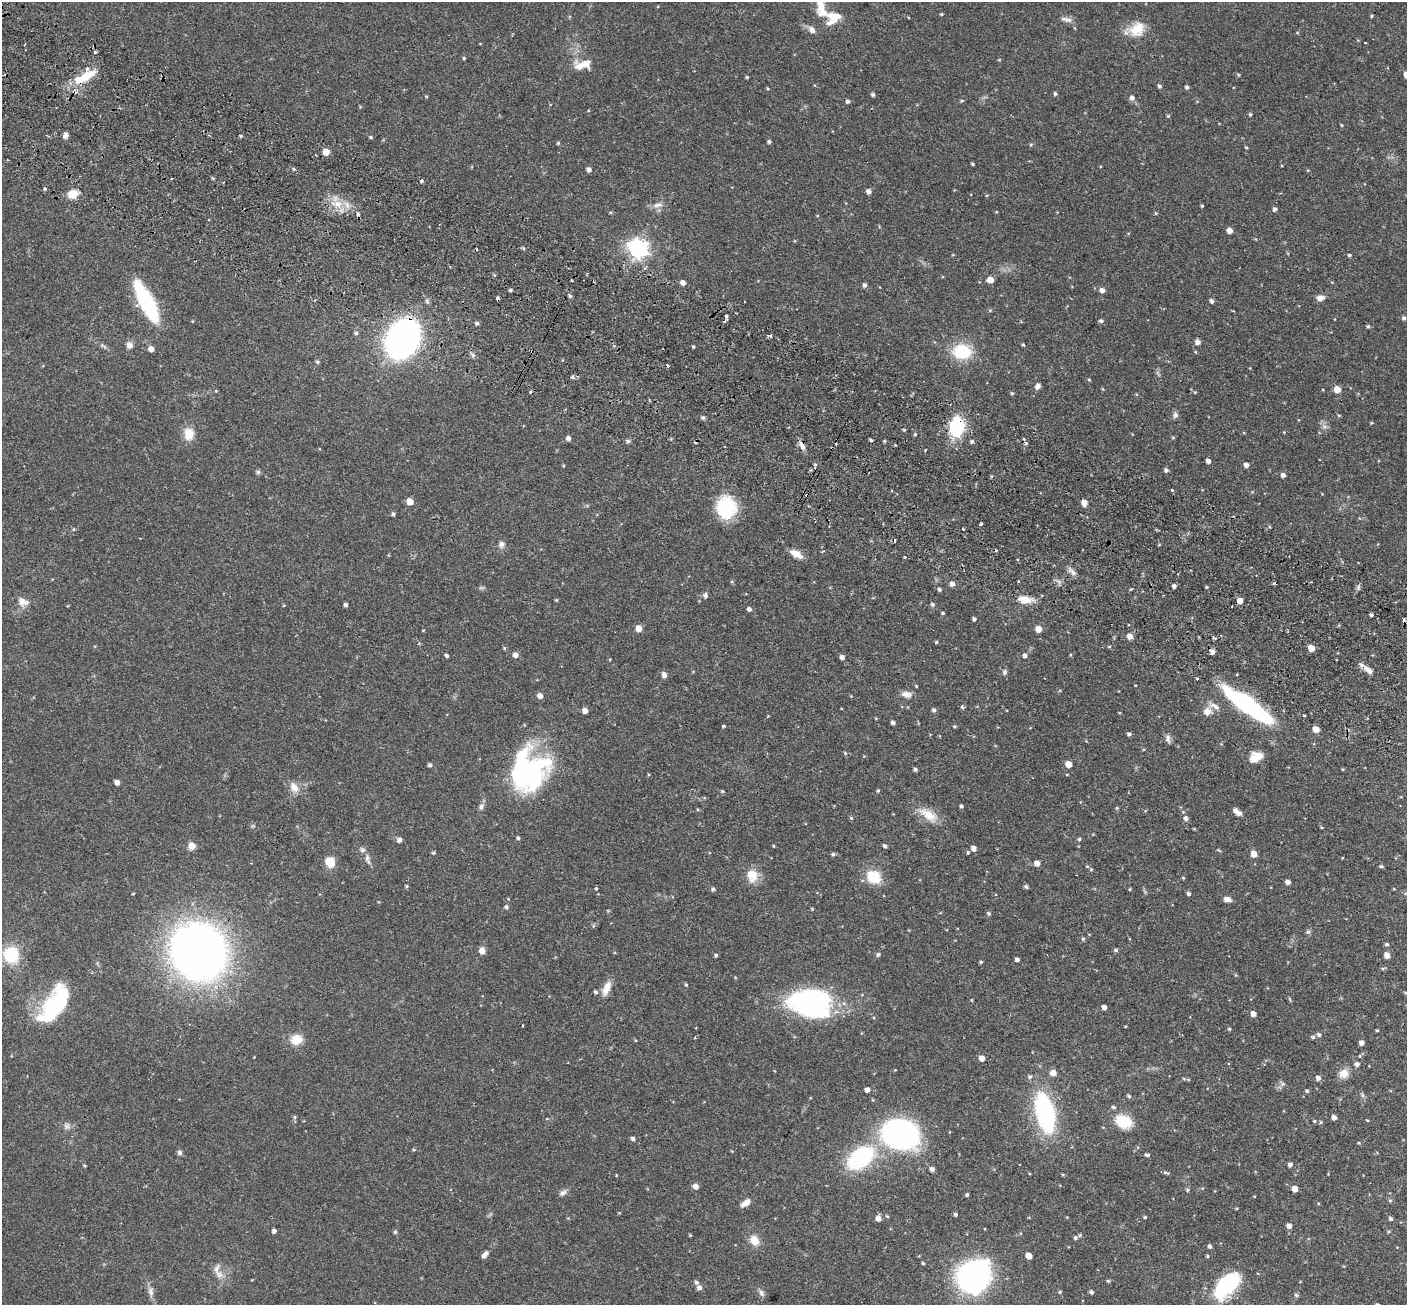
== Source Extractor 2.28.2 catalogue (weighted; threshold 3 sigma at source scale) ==
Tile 11 of 4 x 4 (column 3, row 3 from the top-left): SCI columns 2836-4240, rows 1633-2935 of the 5673 x 5737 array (HDU 1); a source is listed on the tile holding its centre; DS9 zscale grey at full resolution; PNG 1409 x 1307 px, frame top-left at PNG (2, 2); no overlay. Shown black and unused: <1% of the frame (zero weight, under 2 of 3 exposures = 3% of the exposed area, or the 3 px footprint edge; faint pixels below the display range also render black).
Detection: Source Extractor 2.28.2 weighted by HDU 2 'WHT'; one run over the whole footprint, this tile lists its part. Background 0.0783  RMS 0.0051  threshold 0.0229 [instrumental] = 3 sigma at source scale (4.5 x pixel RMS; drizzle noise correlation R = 1.50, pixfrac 1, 0.05/0.05 arcsec/px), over >= 5 px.
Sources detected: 355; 2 inside a brighter object's white glare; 12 cosmic-ray / hot-pixel residue — not listed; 8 inside a brighter listed object's ellipse — not listed separately; the other 333 listed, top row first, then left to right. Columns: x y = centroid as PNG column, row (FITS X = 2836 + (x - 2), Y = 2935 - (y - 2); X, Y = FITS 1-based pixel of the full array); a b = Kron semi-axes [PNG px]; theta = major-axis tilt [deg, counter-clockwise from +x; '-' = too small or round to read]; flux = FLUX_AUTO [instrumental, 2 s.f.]
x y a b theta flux
821 6 11 8 -35 3.5
941 14 4 4 - 0.54
1372 16 3 3 - 0.56
833 18 21 16 35 10
1066 19 17 6 -12 2.5
1137 29 23 18 45 10
812 30 10 7 -43 2.8
1297 33 5 3 - 0.44
1365 43 3 2 - 0.73
95 52 3 3 - 1.1
464 58 4 3 - 0.54
999 60 4 4 - 0.46
585 64 22 11 -4 6.7
1238 75 5 3 - 0.56
1406 75 5 4 - 4.7
84 77 34 10 29 13
747 77 4 3 - 0.68
1159 86 4 4 - 1.1
1187 87 4 4 - 1.3
768 88 4 3 - 0.52
873 94 4 4 - 1.1
1055 94 4 4 - 0.95
426 96 4 3 - 0.57
1132 97 7 6 - 1.6
847 101 5 4 - 1.1
962 101 5 4 - 0.63
1250 114 4 4 - 0.79
1168 116 4 4 - 0.56
1342 125 5 3 - 0.46
66 136 6 5 - 2
241 136 4 4 - 0.7
371 137 4 3 - 0.73
769 141 4 4 - 1
558 143 4 4 - 0.61
1246 147 4 4 - 0.65
326 152 5 5 - 6.6
973 164 3 3 - 0.63
294 169 4 4 - 0.67
589 169 5 4 - 1.9
172 179 3 3 - 1.8
223 183 3 2 - 0.5
45 189 3 3 - 1.8
868 191 5 5 - 2.2
73 194 10 9 - 6.6
987 195 4 2 - 0.37
337 204 19 10 -6 8.3
657 205 15 7 10 2.9
1202 206 3 3 - 0.56
1275 209 5 4 - 1.3
358 214 5 4 - 1.2
1229 230 5 4 - 3.8
638 248 8 7 - 240
1349 255 4 3 - 0.69
990 279 5 5 - 5.8
571 280 3 2 - 0.72
683 282 6 5 - 2.1
864 285 5 4 - 1.4
510 290 4 3 - 0.87
1102 290 6 5 - 2.4
570 296 5 4 - 0.87
1320 298 9 6 9 3
315 300 4 3 - 0.38
427 301 9 5 -73 1.2
1212 301 5 4 - 1.4
146 303 34 11 -63 60
990 310 5 4 - 0.56
726 316 3 3 - 3.2
1404 318 5 5 - 1.2
1101 321 5 4 - 1.1
477 323 5 5 - 1
1368 326 5 4 - 0.69
356 333 5 5 - 1.1
403 339 24 17 61 300
1198 342 5 5 - 2.3
1023 344 4 3 - 0.65
129 345 9 8 - 2.3
103 346 12 4 -30 1.3
693 347 4 3 - 0.59
151 349 5 5 - 3.2
962 352 19 15 -1 23
1195 352 4 4 - 0.49
473 355 7 4 -71 1
317 362 5 5 - 0.97
1158 373 11 3 -49 0.84
572 377 5 4 - 1.1
1089 379 5 3 - 0.49
1038 386 8 6 61 2
1337 389 5 5 - 6.5
216 391 5 3 - 0.45
1195 392 4 4 - 0.48
1012 393 5 4 - 0.63
1175 415 9 7 89 1.6
1339 415 5 3 - 0.5
703 418 5 5 - 1.1
1324 426 7 7 - 1.9
957 427 17 11 86 37
904 430 4 4 - 0.65
1284 432 3 3 - 0.4
189 434 14 11 -88 7.5
915 434 4 4 - 0.59
1173 437 4 4 - 0.51
568 438 5 4 - 2.1
871 440 3 3 - 0.76
628 441 6 5 - 1
884 441 5 3 - 0.55
972 441 4 4 - 1
1026 443 5 4 - 0.73
802 446 14 6 -66 2.7
925 450 3 2 - 0.78
1208 461 5 4 - 1.9
815 464 5 4 - 0.85
1246 465 5 4 - 2.2
1166 470 5 5 - 1.3
258 472 7 5 -27 0.98
1283 475 5 5 - 1.8
992 476 4 4 - 0.61
1171 490 3 3 - 1.9
807 495 3 3 - 1.4
410 501 5 5 - 6.6
1084 503 6 5 - 4.2
726 507 24 21 -85 27
393 514 5 4 - 1
980 524 3 3 - 2.1
963 529 4 2 - 0.47
502 544 9 8 - 2.2
1159 545 5 3 - 0.45
796 554 15 7 -28 5.2
905 557 3 3 - 0.94
1072 571 15 6 -43 2.4
1018 581 2 2 - 0.55
952 584 5 5 - 2.2
1174 586 4 4 - 1.6
1207 587 3 3 - 0.67
1358 587 7 4 72 1
939 589 4 4 - 1
1131 589 5 3 - 0.42
705 596 6 5 - 1.4
556 600 4 3 - 0.54
1025 600 16 8 -5 7
1240 601 5 5 - 4.1
23 602 14 10 -25 4.8
932 604 5 5 - 1
345 605 4 3 - 1.2
749 609 5 4 - 1.5
943 613 4 3 - 0.64
1371 615 4 3 - 0.94
974 619 4 4 - 1.1
638 628 5 5 - 5.7
1038 629 5 4 - 5.4
423 630 3 3 - 0.43
1130 636 5 5 - 3.7
936 642 4 4 - 0.6
1109 647 5 3 - 0.5
504 648 5 4 - 0.63
1311 648 5 4 - 6
1213 652 6 5 - 2.3
446 655 4 3 - 1.1
515 655 5 5 - 2.9
1025 655 5 5 - 1.4
1070 655 5 3 - 0.47
842 657 5 4 - 1.6
1366 668 15 6 -37 3.7
1005 672 8 6 89 1.3
664 675 5 4 - 2.8
1197 678 3 3 - 1.2
1135 685 4 2 - 0.32
916 686 4 3 - 0.44
907 694 12 7 -8 3.7
540 696 5 5 - 2.9
851 696 4 4 - 0.36
1246 704 53 13 -36 71
962 707 5 4 - 1.1
934 710 5 5 - 1.1
585 711 5 4 - 3.3
1207 712 12 10 22 3.9
1304 716 4 3 - 0.48
876 718 4 3 - 0.41
893 723 4 4 - 1.5
723 726 3 3 - 0.97
954 726 5 3 - 0.65
1316 729 5 4 - 5.9
1129 734 4 4 - 1.1
1168 739 12 6 -82 1.8
845 753 4 4 - 0.69
1256 757 14 9 28 7.3
1068 764 5 5 - 6.7
430 765 4 4 - 1.2
915 769 4 4 - 1.1
1343 769 4 3 - 0.45
529 771 49 42 72 80
117 782 5 4 - 2.7
294 787 14 9 -62 4.8
722 791 5 4 - 0.56
878 791 5 4 - 0.57
481 806 9 7 64 1.7
961 806 4 4 - 0.97
1117 808 4 4 - 0.59
1235 810 8 6 -54 1.9
928 815 30 12 -32 9.1
851 818 5 4 - 0.62
1186 818 6 5 - 1.7
518 838 4 3 - 0.85
1079 839 5 4 - 0.82
399 840 5 5 - 2.3
192 846 5 5 - 7.1
774 846 4 3 - 0.4
885 846 5 4 - 1.1
974 848 5 4 - 2.8
362 850 8 7 - 1.5
1218 850 7 3 -30 0.51
433 853 5 4 - 0.66
968 853 5 4 - 0.61
833 854 5 5 - 0.94
1254 854 5 4 - 5.5
367 858 11 6 86 1.7
330 862 10 9 - 8.3
1037 863 5 5 - 3.3
1381 866 4 3 - 0.91
1091 869 5 4 - 0.61
752 875 16 14 -87 7.8
873 877 7 6 - 40
1183 878 4 4 - 0.49
1288 882 4 4 - 2.5
407 886 4 4 - 0.58
1026 887 5 4 - 1.1
596 888 4 3 - 0.8
713 889 5 4 - 0.99
1130 889 4 3 - 0.44
1394 889 4 3 - 0.34
1189 894 5 4 - 1
1227 899 8 5 -7 2.8
506 907 5 5 - 1.1
989 913 5 4 - 0.99
593 926 6 4 71 0.6
1308 932 7 6 - 1
1083 939 5 4 - 0.84
1387 944 5 4 - 0.93
1116 950 4 4 - 1
482 951 6 5 - 4.2
198 952 43 39 -52 390
878 954 6 5 - 0.82
11 955 16 15 - 21
716 955 5 4 - 0.75
1387 955 5 4 - 4.3
1017 960 4 3 - 1.8
981 962 3 3 - 0.68
1383 968 6 4 19 0.6
686 985 4 3 - 0.68
606 988 20 8 67 5.1
596 992 5 5 - 1
1405 993 5 3 - 0.47
1290 999 7 3 -76 0.52
810 1003 42 28 0 100
55 1005 41 19 57 50
1104 1007 4 4 - 2.4
1253 1014 5 5 - 3.1
522 1026 3 3 - 0.9
1229 1029 4 4 - 0.64
1377 1030 3 3 - 0.51
1319 1035 5 5 - 1.1
1313 1037 5 5 - 0.99
296 1039 14 11 16 7.6
1362 1043 4 4 - 2.4
254 1057 3 3 - 0.29
982 1058 5 5 - 3.9
1357 1064 5 4 - 1.7
1053 1073 6 5 - 4
1344 1074 13 11 22 4.5
1030 1077 6 6 - 1.2
1318 1078 5 5 - 1.9
1184 1079 5 4 - 0.51
1283 1084 7 6 - 1.2
867 1090 4 4 - 2.4
1307 1091 5 4 - 0.8
1362 1095 8 4 -82 1
1129 1096 5 4 - 0.83
1045 1113 28 13 -77 93
295 1117 5 5 - 0.8
1334 1117 4 4 - 2.7
1367 1120 3 3 - 0.45
1123 1121 20 15 -25 14
1314 1121 5 4 - 0.7
1321 1122 5 4 - 0.62
67 1126 10 9 - 2.1
901 1134 25 20 -11 160
633 1139 5 4 - 1.3
1359 1143 4 3 - 0.46
414 1150 5 3 - 0.51
179 1153 6 6 - 1.2
1147 1155 6 4 -19 1
861 1158 27 16 35 56
1290 1164 5 4 - 1.5
85 1165 4 3 - 0.57
932 1169 4 4 - 2
1166 1172 9 4 -15 0.89
696 1186 5 5 - 2.8
1295 1189 5 4 - 5
1187 1190 5 5 - 0.76
563 1193 11 7 37 1.8
967 1195 3 3 - 0.79
1254 1196 4 2 - 0.31
1390 1200 5 5 - 0.75
746 1203 11 6 37 3.7
1318 1203 4 3 - 0.47
1236 1208 5 3 - 0.47
956 1215 4 4 - 0.99
887 1216 4 4 - 0.64
1145 1217 4 3 - 0.63
878 1218 5 5 - 3.8
1391 1218 4 4 - 1
1289 1226 5 4 - 2.3
274 1231 4 4 - 1.5
395 1232 5 4 - 0.81
690 1235 4 3 - 0.46
1079 1235 4 3 - 1.1
1075 1238 5 4 - 0.95
754 1240 12 10 -52 5.8
1210 1246 4 4 - 1.3
485 1255 8 5 51 2.7
1029 1256 5 4 - 5.7
1207 1256 5 4 - 0.58
923 1263 4 3 - 0.64
219 1275 14 10 -36 4.2
973 1276 24 20 31 150
1108 1281 4 4 - 0.68
696 1282 5 5 - 1.2
1227 1285 30 15 47 44
699 1288 5 5 - 2.1
151 1291 17 8 -86 3.1
1060 1292 5 4 - 0.63
1091 1292 4 4 - 1.2
761 1293 10 6 -65 1.7
1296 1295 6 5 - 0.8
Overlapping masked pixels (flux is a lower limit): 9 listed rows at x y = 84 77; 403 339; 957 427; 802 446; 807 495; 1213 652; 1366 668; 1246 704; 198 952
Isophote crosses this tile's border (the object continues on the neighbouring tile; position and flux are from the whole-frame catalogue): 1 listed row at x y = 1406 75